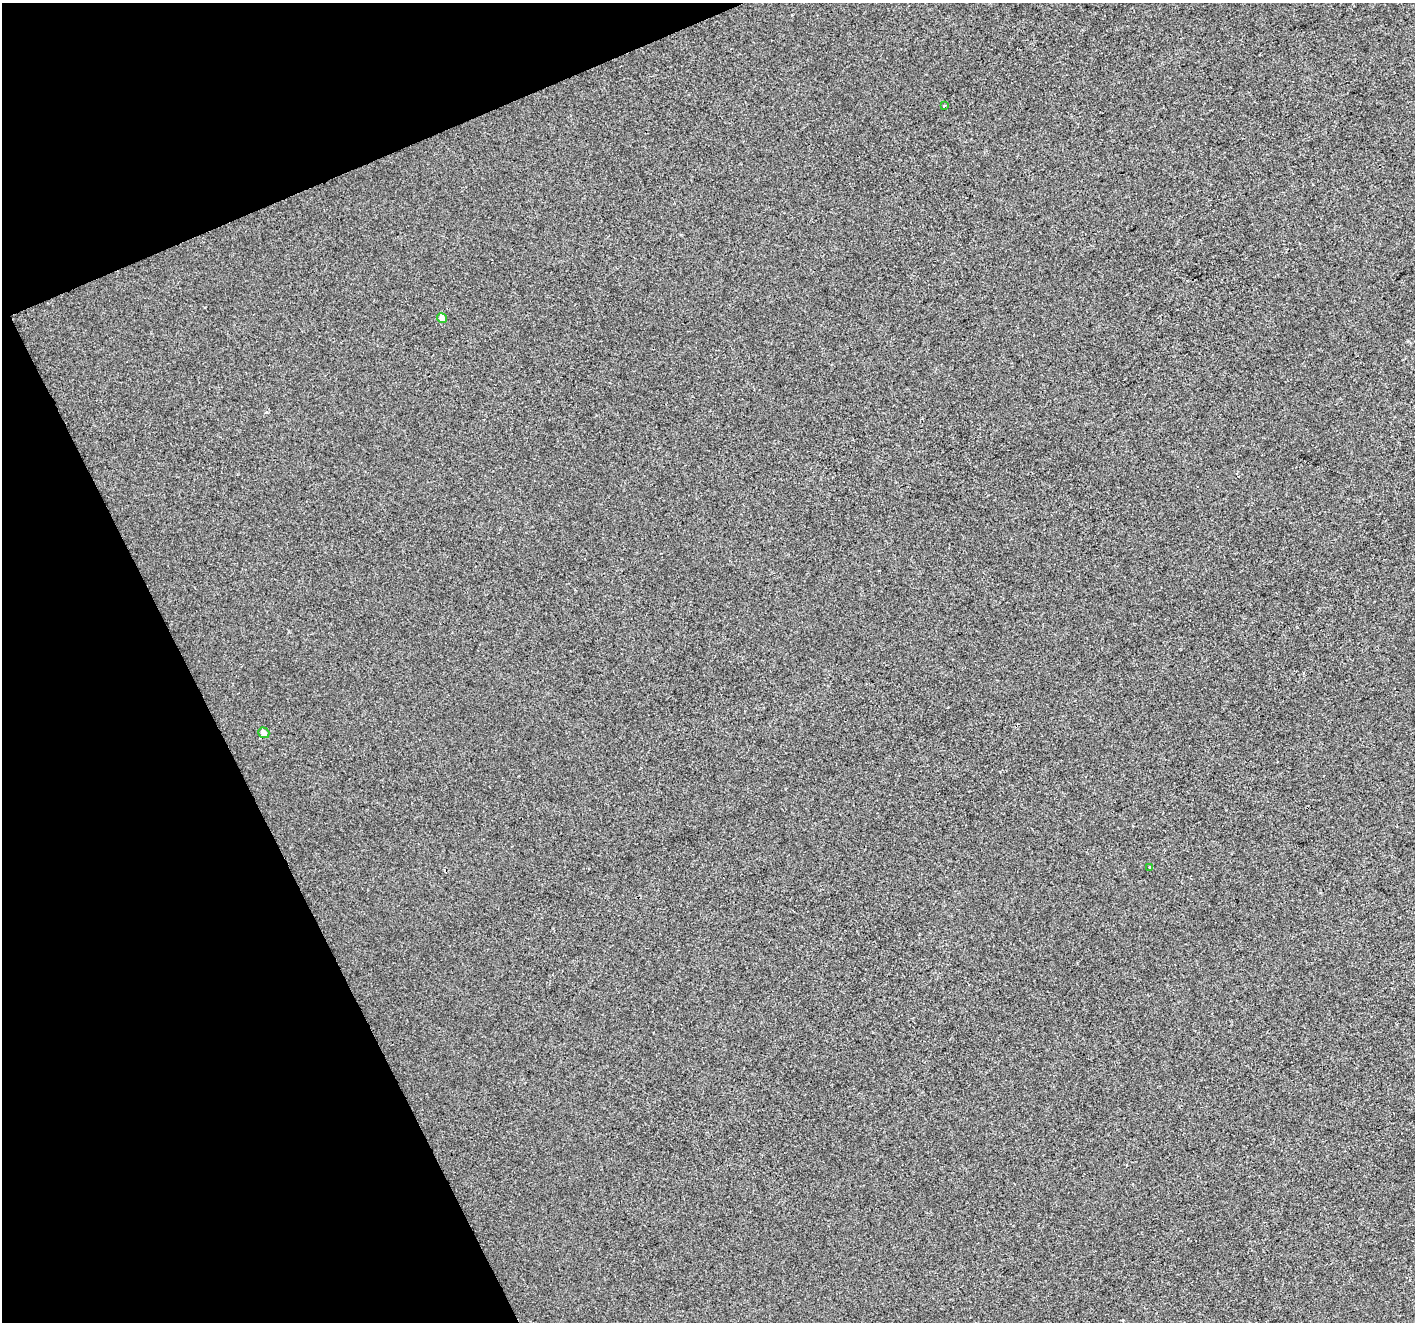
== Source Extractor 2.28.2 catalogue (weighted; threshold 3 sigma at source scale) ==
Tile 5 of 4 x 4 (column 1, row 2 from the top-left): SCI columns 2-1414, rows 2787-4106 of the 5653 x 5515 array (HDU 1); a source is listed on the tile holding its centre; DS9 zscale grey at full resolution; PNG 1417 x 1324 px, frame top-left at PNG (2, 3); each listed source drawn as its Kron ellipse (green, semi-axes under 4 px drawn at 4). Shown black and unused: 20% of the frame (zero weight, under 2 of 3 exposures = <1% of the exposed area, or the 3 px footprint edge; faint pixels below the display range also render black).
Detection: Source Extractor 2.28.2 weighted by HDU 2 'WHT'; one run over the whole footprint, this tile lists its part. Background -2.72e-04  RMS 0.0056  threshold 0.025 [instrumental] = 3 sigma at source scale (4.5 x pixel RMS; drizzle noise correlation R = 1.50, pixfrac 1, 0.0396/0.0396 arcsec/px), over >= 5 px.
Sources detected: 4; all 4 listed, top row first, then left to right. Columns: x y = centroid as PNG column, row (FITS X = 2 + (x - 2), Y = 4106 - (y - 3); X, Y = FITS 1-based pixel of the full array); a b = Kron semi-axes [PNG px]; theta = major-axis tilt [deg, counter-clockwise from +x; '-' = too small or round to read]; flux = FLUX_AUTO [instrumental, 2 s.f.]
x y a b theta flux
944 106 3 3 - 2.4
442 318 5 4 - 3.5
264 733 6 5 - 3.7
1149 867 3 3 - 1